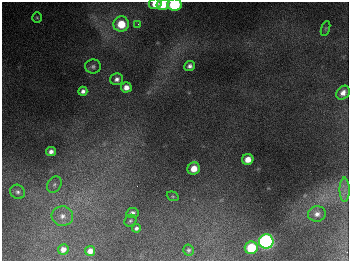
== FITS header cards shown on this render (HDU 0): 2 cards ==
NAXIS1  =                  347
NAXIS2  =                  259

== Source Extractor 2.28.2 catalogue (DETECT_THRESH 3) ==
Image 347 x 259 px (HDU 0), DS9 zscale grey, 1 PNG px = 1 image px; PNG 351 x 263 px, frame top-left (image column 1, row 259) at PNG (2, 2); each listed source drawn as its Kron ellipse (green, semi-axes under 4 px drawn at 4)
Background 672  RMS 50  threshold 150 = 3 sigma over >= 5 px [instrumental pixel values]
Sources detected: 30; all 30 listed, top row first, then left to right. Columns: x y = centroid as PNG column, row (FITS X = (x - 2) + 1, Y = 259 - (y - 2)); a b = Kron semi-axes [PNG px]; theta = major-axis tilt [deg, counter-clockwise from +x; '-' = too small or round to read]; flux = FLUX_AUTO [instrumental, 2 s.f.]
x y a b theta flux
155 4 6 5 - 3.7e+04
163 5 6 5 - 6.0e+04
174 5 7 6 - 2.4e+05
37 18 5 4 - 4.2e+03
121 24 8 7 - 8.1e+04
138 24 3 2 - 3.1e+03
326 28 8 3 71 4.6e+03
93 66 8 7 - 8.9e+03
190 66 5 5 - 1.2e+04
117 79 6 6 - 1.3e+04
126 87 5 5 - 2.2e+04
83 91 4 4 - 1.2e+04
343 93 7 6 - 2.1e+04
51 152 5 4 - 1.5e+04
248 160 6 5 - 3.5e+04
194 169 6 6 - 4.0e+04
54 185 8 6 59 1.2e+04
345 190 12 5 -90 1.8e+04
18 192 8 6 -38 1.1e+04
173 196 6 4 -20 4.7e+03
132 213 6 5 - 1.3e+04
317 214 9 7 6 1.8e+04
62 216 11 9 3 2.8e+04
130 221 6 5 - 5.8e+03
136 228 4 4 - 8.6e+03
266 241 7 7 - 1.1e+06
251 248 6 6 - 1.2e+05
63 249 5 5 - 1.8e+04
188 250 5 5 - 6.1e+03
90 251 5 5 - 1.9e+04
At the frame edge (FLAGS 8, measured only in part): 3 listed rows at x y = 155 4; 163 5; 174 5